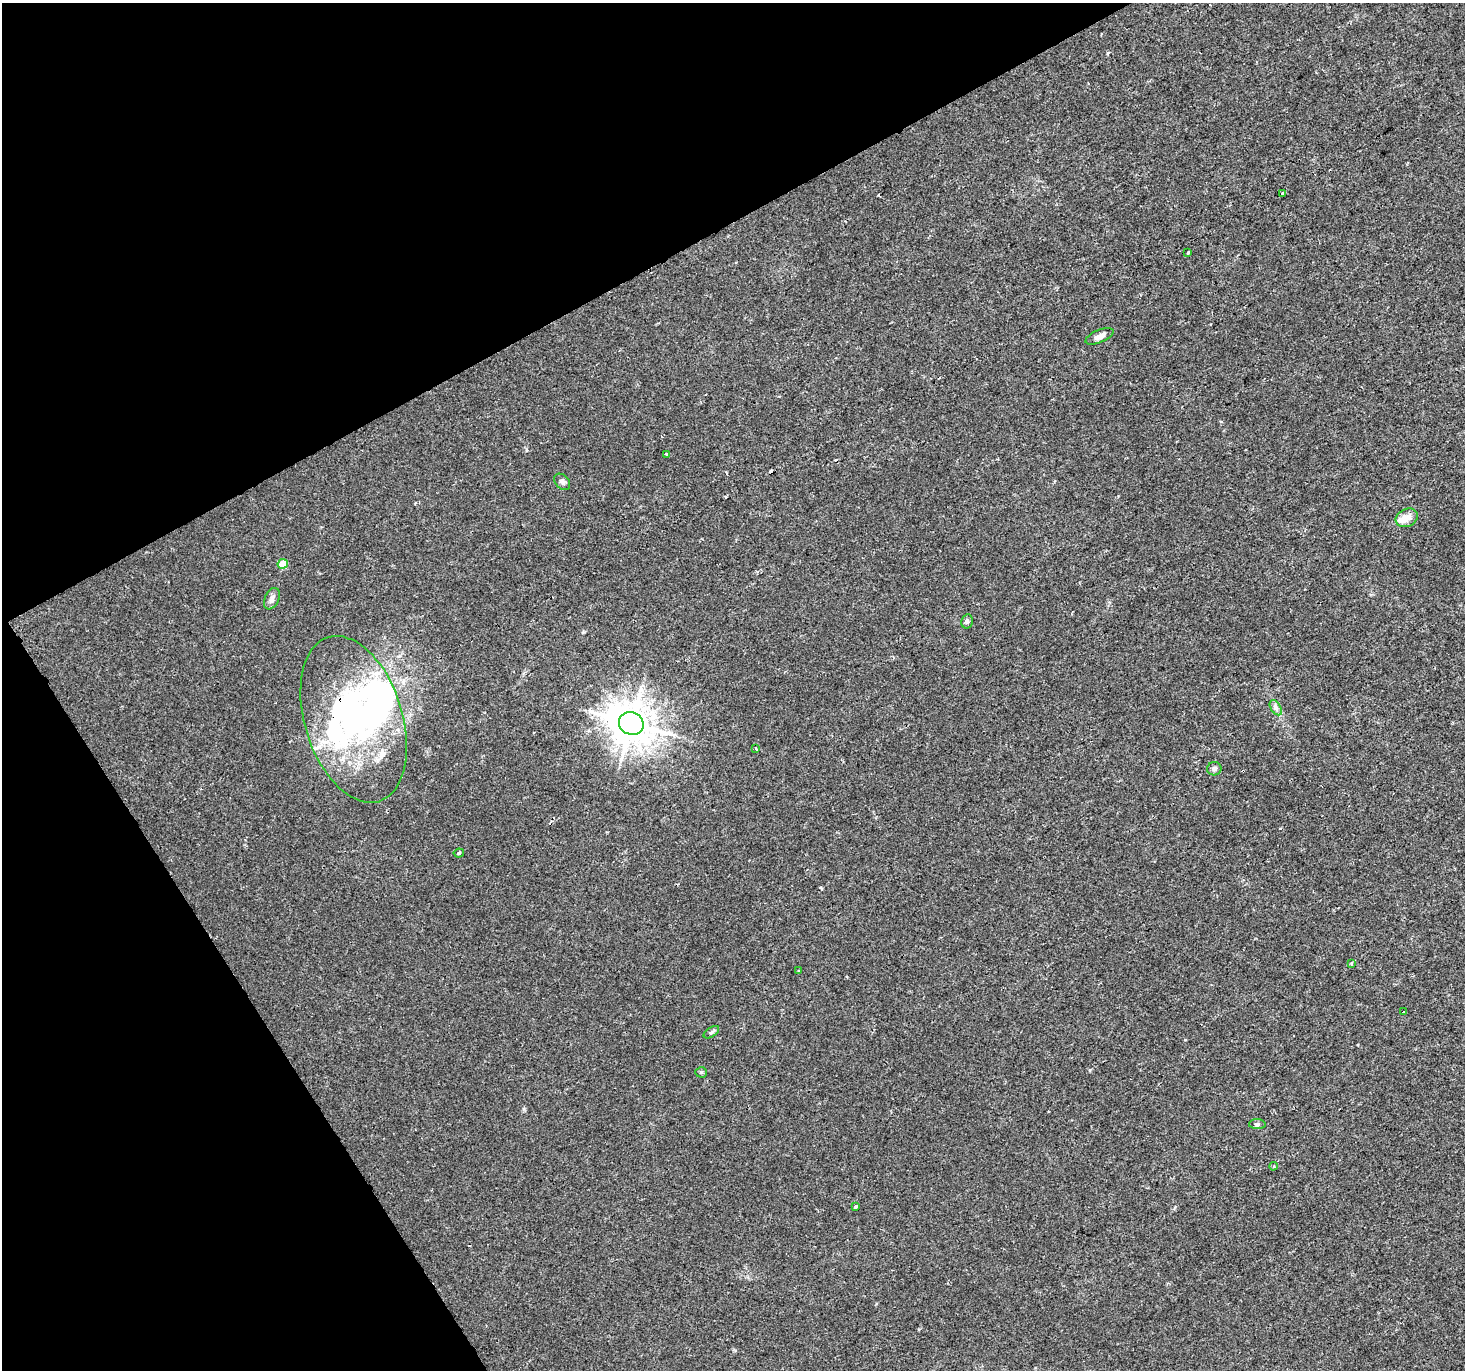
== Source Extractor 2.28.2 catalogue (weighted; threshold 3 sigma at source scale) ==
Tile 5 of 4 x 4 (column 1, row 2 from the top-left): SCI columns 1-1463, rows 2847-4214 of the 5854 x 5755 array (HDU 1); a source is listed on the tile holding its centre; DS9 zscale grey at full resolution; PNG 1467 x 1372 px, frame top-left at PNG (2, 3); each listed source drawn as its Kron ellipse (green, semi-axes under 4 px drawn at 4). Shown black and unused: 27% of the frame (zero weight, under 2 of 3 exposures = <1% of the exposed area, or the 3 px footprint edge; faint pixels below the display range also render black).
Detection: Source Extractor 2.28.2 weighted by HDU 2 'WHT'; one run over the whole footprint, this tile lists its part. Background 0.004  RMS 0.0027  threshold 0.012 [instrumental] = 3 sigma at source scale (4.5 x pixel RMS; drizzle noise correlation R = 1.50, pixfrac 1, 0.0396/0.0396 arcsec/px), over >= 5 px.
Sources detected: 36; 4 inside a brighter object's white glare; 5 cosmic-ray / hot-pixel residue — neither listed nor drawn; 4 inside a brighter listed object's ellipse — not listed separately; the other 23 listed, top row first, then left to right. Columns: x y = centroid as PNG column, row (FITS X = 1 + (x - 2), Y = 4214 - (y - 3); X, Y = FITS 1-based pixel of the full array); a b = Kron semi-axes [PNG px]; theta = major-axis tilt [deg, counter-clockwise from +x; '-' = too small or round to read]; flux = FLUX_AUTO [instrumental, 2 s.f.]
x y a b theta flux
1282 194 3 3 - 0.66
1188 253 3 3 - 0.7
1100 336 15 6 23 1.4
667 454 4 3 - 1.9
562 482 9 6 -47 0.82
1407 518 11 8 27 2.5
283 564 5 5 - 6.8
272 599 11 7 65 1.1
967 621 7 5 76 0.59
1276 708 8 5 -59 0.76
354 719 86 49 -73 66
631 723 12 11 - 680
756 749 3 2 - 0.72
1214 769 7 6 - 0.81
459 853 5 4 - 0.43
1351 963 4 3 - 0.37
798 971 3 2 - 0.44
1404 1012 3 2 - 0.31
711 1032 9 4 33 0.53
701 1072 5 5 - 0.36
1257 1124 8 5 -3 0.58
1274 1166 4 2 - 0.23
856 1206 4 3 - 0.41
Overlapping masked pixels (flux is a lower limit): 1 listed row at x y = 354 719